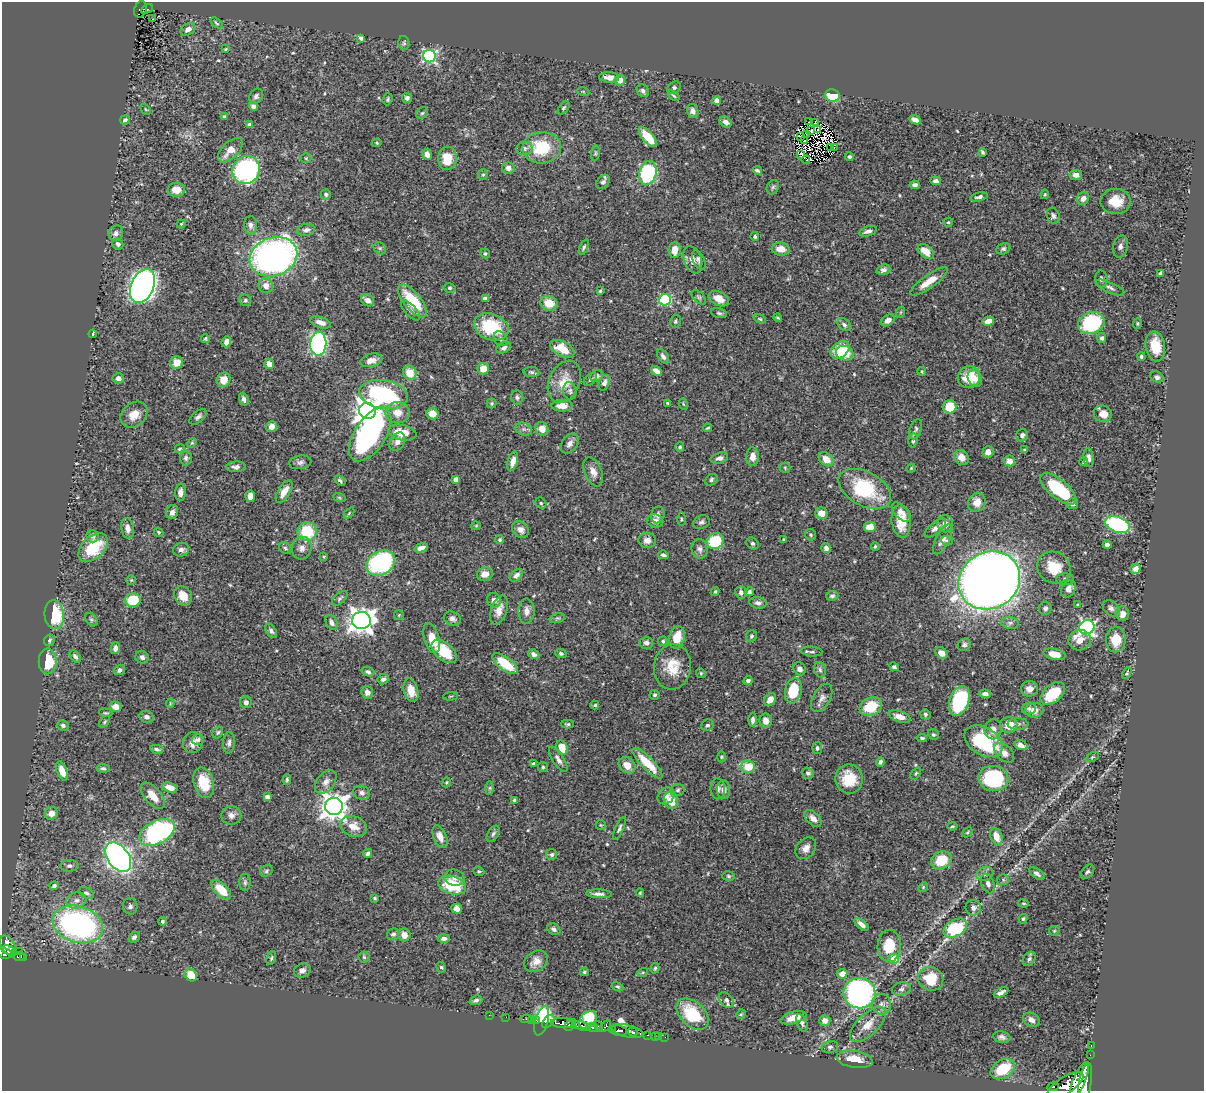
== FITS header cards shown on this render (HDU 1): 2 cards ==
NAXIS1  =                 1202
NAXIS2  =                 1089

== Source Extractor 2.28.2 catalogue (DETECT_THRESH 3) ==
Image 1202 x 1089 px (HDU 1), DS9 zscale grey, 1 PNG px = 1 image px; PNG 1206 x 1093 px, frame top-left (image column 1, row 1089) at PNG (2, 2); each listed source drawn as its Kron ellipse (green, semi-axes under 4 px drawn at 4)
Background 0.712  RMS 0.019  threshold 0.056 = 3 sigma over >= 5 px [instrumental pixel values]
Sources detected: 539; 3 with non-positive FLUX_AUTO (blend fragments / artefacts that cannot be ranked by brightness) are neither listed nor drawn; of the other 536, the 500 brightest by FLUX_AUTO listed and drawn (36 fainter detections omitted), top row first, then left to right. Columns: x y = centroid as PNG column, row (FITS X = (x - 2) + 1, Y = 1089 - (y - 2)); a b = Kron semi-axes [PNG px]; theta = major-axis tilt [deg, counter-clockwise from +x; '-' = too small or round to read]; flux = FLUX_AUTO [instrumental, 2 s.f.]
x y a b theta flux
140 9 8 6 69 50
147 9 6 3 28 15
153 19 3 2 - 2.1
216 23 7 3 -39 1.9
188 29 8 5 33 6.7
361 38 4 3 - 3.5
404 43 7 5 -78 2.1
226 49 3 2 - 1.3
429 56 6 6 - 200
609 77 10 5 -4 9
620 80 5 5 - 11
674 88 7 5 40 2.4
583 91 6 4 -19 1.5
643 91 7 5 -56 3.4
256 96 8 6 57 3.8
674 96 7 3 -40 1.5
833 96 7 6 - 44
407 98 5 5 - 3
388 99 6 5 - 2.2
717 100 4 4 - 11
253 106 4 4 - 5.6
564 108 8 4 53 2.1
146 109 6 4 -46 1.6
693 111 7 5 -74 4.6
422 113 6 5 - 2.3
224 117 4 3 - 2.1
125 120 5 4 - 3
915 120 6 4 -23 5.9
725 122 7 5 -33 5.4
808 122 2 2 - 1.5
815 122 2 2 - 260
250 125 4 3 - 4.8
818 129 2 2 - 1.4
811 131 3 2 - 1.5
807 135 4 2 - 1.5
800 136 3 2 - 1.3
648 137 12 5 -50 33
804 141 3 2 - 2.6
377 143 5 4 - 1.7
542 148 19 16 3 55
831 148 3 2 - 1.4
834 148 2 2 - 1.6
524 149 8 6 8 5.3
230 150 15 8 45 16
982 152 4 3 - 2.4
595 153 8 4 82 2
427 154 6 4 -65 7.7
800 154 3 3 - 2.9
849 157 4 4 - 2.4
306 158 5 5 - 1.7
448 158 11 9 86 27
806 160 4 2 - 1.6
508 168 6 5 - 5.5
246 170 14 13 - 290
757 170 5 3 - 2.4
648 173 12 8 75 130
483 175 5 5 - 1.9
1076 175 6 5 - 6.9
936 181 5 4 - 3.5
603 182 8 5 50 4.4
915 185 5 4 - 3.9
773 187 7 6 - 2.3
176 190 8 7 - 14
326 194 5 5 - 2.5
1045 194 5 4 - 1.6
979 197 9 4 13 3.7
1083 198 7 5 62 6.9
1116 201 15 12 0 23
1053 216 8 6 -69 3.8
948 222 5 4 - 1.4
181 224 4 4 - 1.5
250 225 9 6 -89 4.9
306 230 9 6 10 4.5
868 231 9 5 17 5.1
116 233 8 7 - 5.3
755 236 4 4 - 2.1
118 244 6 5 - 3.6
1120 246 11 7 76 5.5
584 247 8 3 68 2.1
380 248 7 5 -43 2.5
781 249 9 6 -4 14
1003 249 7 5 26 2.7
675 250 8 6 84 13
926 252 9 6 -40 17
485 253 5 4 - 2
274 257 24 19 19 550
693 260 14 8 -70 8.7
699 260 10 5 -63 3.7
883 270 7 5 19 4
1161 273 4 4 - 4.4
1101 279 8 6 -87 3.2
929 281 22 6 35 17
143 286 18 11 67 840
266 286 8 7 - 8.8
450 288 6 4 -13 2
1110 288 15 5 -24 4.9
600 291 4 3 - 1.8
699 297 9 5 -44 2.5
485 298 4 4 - 6.8
719 299 11 7 -26 13
245 300 6 5 - 2.4
368 300 7 5 -38 8
665 300 6 5 - 110
413 301 20 8 -51 49
549 303 9 7 -19 19
411 311 12 5 -47 5.1
901 312 6 3 71 1.3
719 313 8 5 -15 2.5
778 317 4 3 - 1.5
760 319 6 4 -20 1.8
888 320 7 5 34 5.8
675 321 6 5 - 2.1
988 321 6 4 11 11
320 322 11 5 -18 8.3
1091 323 13 10 21 110
1137 323 5 4 - 1.5
844 325 7 5 -43 3.3
491 327 18 13 -21 66
93 334 4 3 - 2.3
205 338 5 4 - 1.4
1102 338 5 4 - 3.9
501 339 8 6 -53 3.1
226 342 5 4 - 5.8
318 344 12 8 87 290
1155 346 15 9 -81 34
504 348 8 5 25 3.8
562 349 13 7 -28 25
840 350 10 7 39 46
845 353 9 7 -22 19
663 356 8 5 -58 3.9
1141 356 4 4 - 2.4
371 360 11 6 15 8.7
177 363 6 6 - 15
269 364 5 5 - 6.2
483 369 6 5 - 19
656 371 6 4 -36 8.6
922 371 4 4 - 1.7
531 372 8 5 -2 2.9
410 373 7 6 - 22
597 376 7 5 34 3.9
969 377 11 10 - 23
1157 377 7 5 -28 3.4
118 378 6 5 - 6.5
975 378 9 6 -60 6.8
590 379 8 5 45 2.7
224 380 7 6 - 14
564 382 22 15 65 26
604 383 8 5 68 4.9
570 391 9 6 -82 3.5
384 394 25 14 -9 180
517 397 7 6 - 2.9
244 399 6 4 -70 4.7
492 403 5 5 - 1.9
668 403 4 3 - 1.7
683 404 6 3 -71 1.2
562 406 10 5 0 12
950 407 7 6 - 38
367 411 8 8 - 1000
398 413 12 10 3 15
432 414 6 6 - 14
1103 414 9 8 - 14
134 415 15 11 43 14
198 417 10 5 39 4.3
271 427 5 5 - 6.9
708 428 4 3 - 1.7
524 429 8 6 -19 4.2
542 429 7 6 - 13
916 429 10 6 70 3.2
402 433 14 7 -11 23
370 434 30 15 57 260
1022 435 6 6 - 3.5
913 440 7 4 81 3.1
397 442 10 7 59 7.7
192 443 5 4 - 1.5
570 443 11 7 53 5.9
680 447 5 4 - 2.1
180 449 5 3 - 1.4
1025 450 3 3 - 1.6
988 452 6 5 - 9.2
752 457 9 6 89 9.7
186 458 7 6 - 3.2
719 458 9 5 16 5.5
962 458 8 6 -46 10
1089 458 9 5 -83 5.1
826 459 8 6 -41 16
513 461 10 5 75 9
1009 461 6 5 - 9.1
300 462 11 7 8 4.4
1084 462 4 4 - 2.2
236 467 9 5 1 4.4
785 468 5 5 - 1.8
911 468 5 4 - 1.4
593 472 15 8 -67 9.6
456 479 4 4 - 8.4
711 480 7 5 39 2.8
340 481 6 3 -40 2.3
865 489 28 17 -29 89
1058 489 22 9 -39 71
180 492 9 5 87 5.3
284 492 13 6 59 12
250 496 6 4 87 7.2
339 497 6 4 -19 1.6
977 502 10 8 64 13
541 503 6 5 - 2
1072 504 5 5 - 3.6
172 512 7 6 - 5.7
901 512 12 6 -45 8.2
349 513 6 4 47 1.6
821 513 6 5 - 14
658 515 8 6 77 5.2
681 519 7 3 -90 1.5
655 521 8 6 -12 6.8
901 521 16 9 -83 23
702 522 8 6 21 3.8
945 524 8 7 - 7.6
1117 525 13 7 -19 150
476 526 4 4 - 1.3
870 527 6 5 - 16
128 528 10 6 -79 6.4
935 528 13 5 39 5.4
520 530 9 7 -41 7.6
159 532 5 3 - 1.8
307 532 9 9 - 50
811 535 6 5 - 2.2
93 536 6 6 - 4.2
784 539 3 3 - 1.7
943 539 16 6 63 7.7
500 540 4 4 - 2.1
647 540 8 7 - 7.7
947 540 5 4 - 1.7
715 541 9 7 37 56
752 543 6 5 - 2.6
1107 545 4 4 - 4.3
875 546 4 3 - 1.6
93 548 17 11 43 43
285 548 6 5 - 2.3
302 548 11 10 - 8.2
421 548 7 4 20 7.3
826 548 5 4 - 4.5
700 549 10 8 -77 5.3
181 550 8 7 - 6.2
663 555 5 3 - 3
324 557 4 3 - 1.4
381 563 15 12 32 160
1054 567 17 15 -33 33
1136 569 5 5 - 6.2
485 574 8 6 11 9.3
516 575 8 5 42 4.6
1065 579 9 6 1 3.3
131 580 5 5 - 1.6
989 580 32 28 31 2300
1068 589 9 7 60 7
715 591 4 3 - 1.6
741 592 6 5 - 4.4
749 592 4 4 - 2.7
183 596 10 8 -56 17
832 596 6 5 - 3.1
340 598 9 5 41 2.9
133 600 8 7 - 41
494 600 7 7 - 5.7
758 603 9 5 -10 4.4
1078 604 3 2 - 1.2
1045 608 6 6 - 3.2
1111 608 9 7 -44 4.6
499 610 15 8 71 12
526 611 12 8 -90 7.8
1123 614 7 6 - 9.3
54 615 14 9 -83 59
399 615 5 5 - 1.4
557 618 8 4 13 2.4
452 619 9 7 -25 4.9
91 620 7 5 -48 2.5
361 620 9 9 - 1200
332 622 8 5 -57 5.7
1010 623 9 6 -8 3.7
1087 627 8 7 - 300
271 631 8 5 -56 3.6
751 636 6 5 - 2.3
677 637 11 7 76 24
432 638 15 7 -74 21
1116 639 13 10 87 26
49 640 6 5 - 2.8
1080 640 11 10 - 14
663 641 5 4 - 2.1
646 643 7 6 - 5.2
964 645 7 6 - 3.4
115 648 6 4 75 4.6
444 651 15 8 -42 45
812 652 11 5 -3 3.5
561 653 5 4 - 2.4
941 653 6 5 - 8.4
534 654 6 4 -31 3.9
1055 654 11 5 -11 18
75 656 7 4 -55 4
142 657 7 6 - 4.8
48 661 13 9 90 43
505 664 15 6 -36 37
672 667 23 18 83 29
894 667 5 4 - 2.8
800 669 7 6 - 4.8
119 670 6 5 - 4.3
820 670 8 5 -73 3.2
368 672 6 4 -19 2.9
701 673 5 4 - 1.6
1127 673 6 4 61 2.1
383 679 6 5 - 4
748 681 5 4 - 4.1
1029 689 8 7 - 8.2
411 690 12 7 -75 15
793 691 13 8 77 41
367 692 6 5 - 5.8
1053 693 14 8 40 47
985 694 6 4 -7 4.6
655 695 5 5 - 2.2
450 696 7 3 5 1.2
822 698 15 8 62 6.8
770 700 7 5 55 9.3
959 701 15 9 70 120
246 702 6 5 - 4.6
170 703 4 4 - 1.2
595 705 4 3 - 1.9
116 707 6 5 - 8.6
871 707 11 8 25 40
1029 708 7 6 - 3.4
1034 710 9 7 4 9.3
106 713 7 3 -6 1.8
925 714 5 4 - 2.4
900 716 11 5 -17 9.8
147 717 7 6 - 4.7
753 720 7 4 87 4.2
766 721 7 6 - 9.8
104 722 7 4 50 1.8
567 724 6 4 0 2.1
1018 724 10 5 0 4.4
63 725 6 5 - 3.2
707 725 6 5 - 3
1009 725 9 8 - 20
993 729 10 8 83 9.1
218 732 6 5 - 2.3
933 734 6 5 - 2.4
922 738 5 3 - 2.3
198 740 6 5 - 2.7
984 741 21 13 -32 100
193 742 11 9 61 9.9
229 743 10 6 85 4.1
1021 745 7 4 -21 7.1
562 748 7 5 -69 19
817 748 6 5 - 2.8
157 749 7 3 -12 3.4
1004 753 12 7 -43 8.6
721 757 5 3 - 1.5
1092 757 7 4 26 1.7
558 759 14 5 -57 5.7
880 762 4 4 - 3.7
647 763 20 6 -46 31
534 764 4 3 - 2.7
627 765 9 7 -43 13
543 767 5 5 - 1.9
748 767 7 6 - 23
103 768 6 4 -6 2.5
62 771 10 5 -70 15
808 773 6 5 - 3
916 773 7 3 54 1.6
849 779 15 13 -80 30
993 779 15 12 -11 110
287 780 5 4 - 2.1
326 782 13 8 52 8.2
446 782 5 3 - 1.3
204 783 16 10 -75 33
170 787 8 5 -17 12
490 788 7 4 89 2
718 789 10 7 89 4.6
678 790 7 6 - 3.1
724 790 9 6 90 7
362 793 8 7 - 4.9
153 796 16 8 -50 20
666 796 9 7 44 6.3
267 797 4 4 - 7.8
515 800 4 3 - 2.9
671 800 9 7 -72 20
334 806 9 8 - 1300
51 813 6 6 - 10
231 815 10 9 - 6.3
813 818 10 6 -44 7.4
601 825 5 5 - 1.6
353 826 14 10 -18 16
952 826 5 3 - 2
619 829 12 4 66 3.3
157 832 19 11 28 220
967 832 5 3 - 1.4
493 834 9 5 59 3.3
996 836 9 5 -68 17
440 837 12 6 -67 8.5
806 848 12 9 51 8.1
367 853 5 4 - 3.1
552 855 5 5 - 2.9
118 857 16 10 -55 660
941 860 10 8 31 39
69 866 9 6 0 3.6
266 871 7 5 31 2.4
479 871 6 4 -20 1.6
1087 872 8 5 49 2.9
985 874 8 6 17 4.4
1037 874 9 4 -37 4.6
728 876 6 4 -16 1.9
454 878 10 8 -13 6.6
1003 880 6 5 - 2.3
245 882 8 5 89 3.1
988 883 10 6 -68 5.2
452 885 14 9 -16 56
54 886 4 4 - 3.9
923 887 5 4 - 1.4
221 890 12 6 -45 30
86 893 8 5 -24 3.6
640 893 4 3 - 1.5
599 894 13 4 -2 4.9
374 898 4 3 - 2
76 900 10 8 19 7
1024 903 5 4 - 1.6
130 906 8 7 - 4
973 908 8 7 - 5.5
457 909 5 5 - 9.4
1023 919 5 3 - 1.8
162 921 4 4 - 2.5
78 924 26 18 -17 330
861 924 8 4 -41 5.9
955 928 12 8 32 90
554 929 7 5 -34 4
1054 931 5 5 - 1.6
393 934 6 5 - 3.3
404 935 6 6 - 10
134 937 6 5 - 4.4
444 938 6 4 0 3.7
8 946 11 6 -60 340
889 946 16 11 89 36
8 950 6 4 -11 180
19 952 2 2 - 4.3
5 953 7 5 -14 170
19 957 5 3 - 70
364 957 5 5 - 2
24 958 3 3 - 15
271 958 7 4 70 2.1
894 959 5 5 - 22
1029 959 8 5 55 3.2
536 961 13 9 33 10
441 967 5 4 - 1.9
655 968 5 4 - 1.9
302 970 9 7 26 5.2
584 972 4 4 - 1.8
643 972 5 3 - 1.3
842 974 5 4 - 13
191 975 7 5 -57 26
931 979 13 11 -26 40
618 987 6 4 -27 1.7
901 989 9 6 13 4.6
1001 992 8 4 28 4.6
859 993 16 15 - 290
476 1000 6 4 19 3.3
726 1000 8 6 -50 3
882 1004 10 9 - 7.5
693 1014 19 12 -42 60
741 1014 5 4 - 1.4
489 1015 2 2 - 3.4
506 1017 2 2 - 3.5
793 1018 13 6 15 14
526 1019 6 3 8 31
531 1020 2 2 - 6.3
588 1020 10 7 45 130
825 1020 5 5 - 8.2
1031 1020 9 6 -29 6.7
537 1021 4 3 - 72
542 1021 15 6 74 190
548 1022 8 4 47 200
562 1023 11 5 -5 620
802 1023 9 5 -69 3.6
868 1024 23 10 44 19
570 1025 7 4 49 73
576 1025 4 3 - 66
582 1026 8 4 -22 220
599 1026 5 4 - 120
605 1026 7 3 46 110
592 1027 6 3 -9 170
613 1030 4 3 - 74
618 1031 8 5 -11 370
628 1031 16 6 -13 400
633 1032 5 3 - 160
648 1035 3 2 - 12
655 1036 3 2 - 1.3
659 1036 2 2 - 3.2
665 1037 2 2 - 4.7
1002 1037 9 5 -11 4.3
1091 1045 3 2 - 8.8
830 1047 8 6 13 3.2
1090 1055 2 2 - 2.5
855 1059 18 8 -9 21
1003 1069 13 9 32 43
1079 1080 19 6 67 1700
1085 1083 21 6 79 1800
1065 1085 21 8 32 1400
1053 1087 6 3 7 90
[36 fainter detections neither listed nor drawn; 3 non-positive-flux detections neither listed nor drawn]